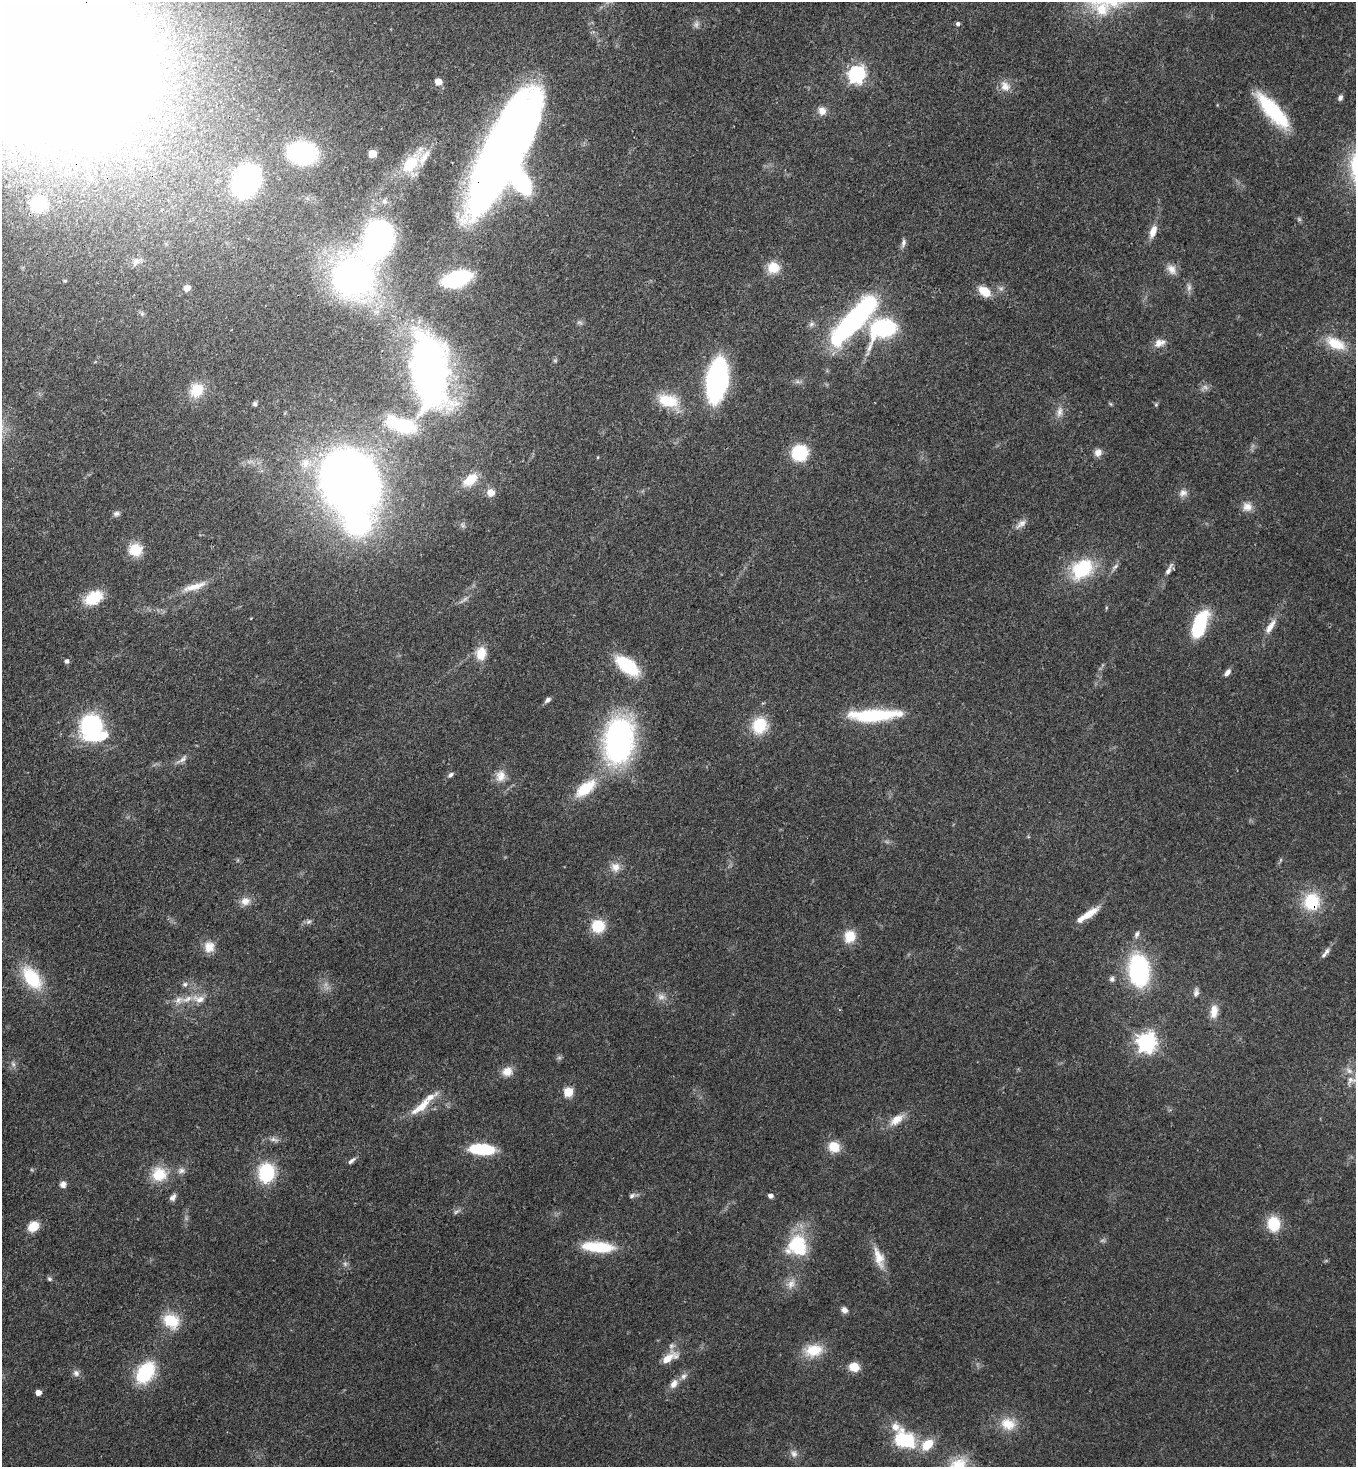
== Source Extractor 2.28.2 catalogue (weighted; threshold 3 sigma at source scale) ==
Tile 11 of 4 x 4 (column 3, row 3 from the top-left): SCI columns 3072-4425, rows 1525-2989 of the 6003 x 5980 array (HDU 1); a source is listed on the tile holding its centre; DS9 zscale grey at full resolution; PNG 1358 x 1469 px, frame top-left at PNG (2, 2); no overlay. Shown black and unused: <1% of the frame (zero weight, under 3 of 4 exposures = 7% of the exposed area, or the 3 px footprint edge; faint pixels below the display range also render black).
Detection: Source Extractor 2.28.2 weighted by HDU 2 'WHT'; one run over the whole footprint, this tile lists its part. Background 0.0899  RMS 0.0041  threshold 0.0183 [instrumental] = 3 sigma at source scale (4.5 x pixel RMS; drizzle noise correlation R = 1.50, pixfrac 1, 0.05/0.05 arcsec/px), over >= 5 px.
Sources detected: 151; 6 too faint to see at this stretch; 8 inside a brighter object's white glare — not listed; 6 inside a brighter listed object's ellipse — not listed separately; the other 131 listed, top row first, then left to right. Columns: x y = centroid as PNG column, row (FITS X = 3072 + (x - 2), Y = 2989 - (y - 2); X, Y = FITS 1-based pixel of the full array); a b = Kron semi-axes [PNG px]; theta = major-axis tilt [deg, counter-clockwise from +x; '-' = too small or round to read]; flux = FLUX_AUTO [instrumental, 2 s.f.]
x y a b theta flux
958 24 5 4 - 1.1
696 25 9 6 75 1.4
31 44 126 79 -35 2000
857 74 7 7 - 130
438 82 6 6 - 4.6
1005 86 14 12 -45 4
1340 98 8 6 68 1.1
1273 110 43 13 -48 31
822 111 11 10 - 3
505 152 90 33 63 430
302 153 19 14 -7 84
372 154 5 5 - 11
410 164 30 15 49 17
246 181 17 14 64 160
384 201 7 6 - 1.4
39 204 10 10 - 29
1153 232 15 8 69 4.4
903 243 12 6 78 1.5
378 244 18 13 31 100
773 267 14 13 - 7.2
1171 269 15 10 -58 3.3
353 277 31 26 58 200
457 279 17 9 17 61
187 288 5 5 - 4
984 291 15 10 -36 6.7
142 314 6 4 45 0.66
855 318 52 14 47 110
811 324 9 6 28 1.2
883 328 18 13 26 60
1159 343 15 10 18 3.4
1335 344 28 14 -25 10
429 370 62 28 -85 250
717 380 26 13 81 120
1205 387 10 5 -36 1.3
196 390 17 14 49 8.2
668 401 27 16 -13 13
255 404 5 5 - 0.99
1111 404 6 4 -70 0.51
1156 405 5 4 - 0.56
1059 412 14 8 79 2.8
401 425 42 18 -17 23
799 453 10 10 - 31
1098 453 10 8 67 2.5
597 457 4 3 - 0.39
305 463 14 13 - 6.3
470 480 18 11 38 7.3
348 481 38 34 -60 480
491 493 10 9 - 3.2
1183 493 11 9 22 2.3
1247 507 12 11 - 3.4
116 513 8 6 16 1.2
1021 524 18 7 39 2.6
135 550 16 15 - 8.2
1115 566 11 5 41 1.3
1082 569 28 21 39 24
1169 569 21 5 61 2.4
194 587 35 8 17 6.8
93 598 18 12 28 15
1199 625 23 10 70 34
1270 626 22 7 58 4.4
481 653 15 11 86 7
66 661 6 5 - 1.2
627 666 23 12 -38 25
1227 672 9 6 55 1.7
548 700 8 5 37 1.4
874 715 58 12 2 30
91 725 17 15 49 54
760 725 18 16 64 14
619 740 39 23 83 120
182 759 19 6 36 2.2
451 774 8 5 33 1.2
501 776 16 13 73 4.5
585 788 25 12 37 15
615 867 13 12 - 3.7
245 901 13 11 10 3.4
1311 902 22 20 80 17
1090 913 22 7 35 6.6
309 922 8 6 32 1.1
598 926 13 13 - 12
1137 934 10 6 68 1.3
850 936 14 12 72 7.8
209 947 14 13 - 4.8
1324 955 13 5 43 1.6
1139 970 23 14 -85 73
32 978 29 16 -53 20
1112 979 7 6 - 1.2
185 984 7 6 - 1.2
1196 993 11 7 80 1.6
661 997 10 8 0 2.2
199 999 18 10 -9 4.5
178 1000 11 8 60 2.6
1214 1011 18 10 83 4.6
1146 1042 7 7 - 210
13 1064 8 4 -45 1
507 1071 13 11 23 4.1
568 1092 5 5 - 20
421 1107 41 10 40 8.8
896 1120 19 10 37 5.5
274 1139 11 5 -15 1.6
834 1147 13 12 - 7
482 1149 20 8 -5 28
351 1161 11 5 41 1.3
181 1171 10 8 14 1.9
266 1172 16 13 84 29
159 1174 19 18 - 11
63 1184 8 7 - 2
632 1196 9 6 34 1.2
770 1196 5 4 - 1.9
173 1197 10 6 49 1.6
456 1212 8 5 30 1.1
1274 1224 17 14 -84 11
33 1226 10 8 43 7.8
797 1245 24 23 - 25
598 1247 36 12 -5 18
879 1258 30 12 -73 7.3
345 1264 7 6 - 1.1
49 1279 6 5 - 0.78
791 1284 13 10 60 3.5
844 1310 8 7 - 1.8
171 1321 20 16 -33 12
813 1350 24 16 10 10
669 1358 23 9 31 6.4
854 1367 11 9 -17 5.7
76 1373 9 9 - 1.6
145 1373 21 14 56 28
683 1376 9 8 - 1.8
674 1384 14 8 59 3.1
38 1393 4 4 - 3.1
1008 1424 22 17 -16 8.9
904 1440 25 19 -24 25
794 1454 9 9 - 1.9
Overlapping masked pixels (flux is a lower limit): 4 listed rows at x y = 31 44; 505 152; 429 370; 1311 902
Isophote crosses this tile's border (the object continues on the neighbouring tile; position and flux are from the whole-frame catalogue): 1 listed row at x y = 31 44